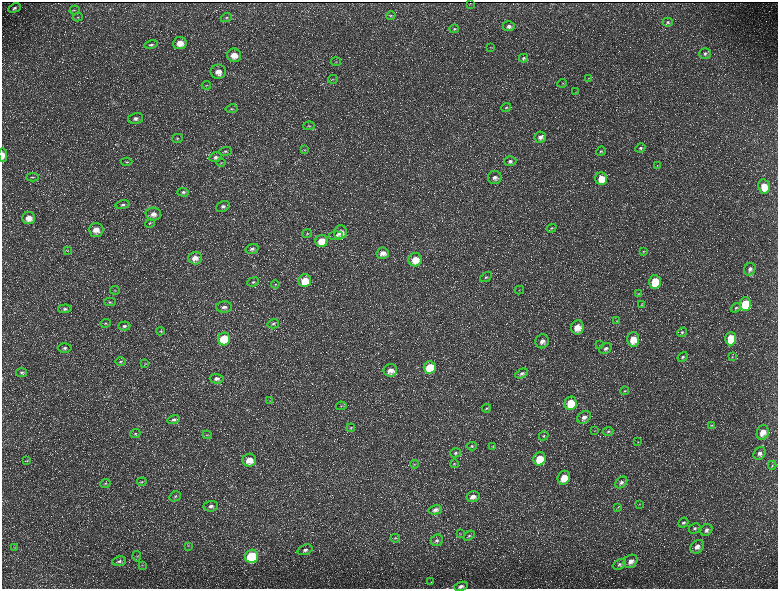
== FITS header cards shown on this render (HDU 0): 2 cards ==
NAXIS1  =                 1552 / length of data axis 1
NAXIS2  =                 1173 / length of data axis 2

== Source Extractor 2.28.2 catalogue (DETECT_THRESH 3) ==
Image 1552 x 1173 px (HDU 0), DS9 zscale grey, zoomed out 1/2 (1 PNG px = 2 x 2 image px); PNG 780 x 591 px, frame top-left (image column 1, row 1173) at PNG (2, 2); each listed source drawn as its Kron ellipse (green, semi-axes under 4 px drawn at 4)
Background 221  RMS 10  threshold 30.2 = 3 sigma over >= 5 px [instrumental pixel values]
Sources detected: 183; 30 cannot appear on this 1/2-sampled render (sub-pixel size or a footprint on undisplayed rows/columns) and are neither listed nor drawn; the other 153 listed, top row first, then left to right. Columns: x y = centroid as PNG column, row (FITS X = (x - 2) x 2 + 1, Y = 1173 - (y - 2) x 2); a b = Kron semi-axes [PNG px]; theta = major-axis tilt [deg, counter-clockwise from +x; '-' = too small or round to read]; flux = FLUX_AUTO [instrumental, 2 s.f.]
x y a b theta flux
470 3 2 1 - 640
15 8 6 4 26 5100
74 10 5 3 - 1900
391 15 5 4 - 2600
78 17 5 3 - 2000
226 18 6 3 25 2500
668 22 5 4 - 3800
509 26 6 5 - 6200
454 29 5 3 - 2400
180 43 7 6 - 24000
151 44 7 4 11 4400
490 47 4 2 - 1200
705 53 5 5 - 5300
234 55 7 6 - 24000
523 58 4 3 - 3400
336 62 5 3 - 2000
218 72 7 7 - 17000
589 78 4 3 - 1600
333 79 5 2 - 1600
562 83 5 3 - 1500
206 85 5 3 - 2400
575 92 3 3 - 1400
506 107 5 3 - 2700
232 109 6 3 10 2300
136 118 8 5 12 7500
309 126 6 3 3 2600
540 137 6 5 - 10000
178 138 5 4 - 3200
640 148 5 4 - 3800
304 150 4 3 - 1600
225 151 6 4 4 3400
601 151 5 4 - 3100
3 155 7 3 -88 11000
216 157 6 4 12 5100
510 161 6 5 - 5900
127 162 6 3 3 2700
221 163 5 3 - 1700
657 165 3 2 - 750
32 177 6 3 4 2500
495 178 7 6 - 9600
601 179 6 6 - 32000
764 186 7 5 -78 37000
183 192 6 4 -4 4100
123 205 7 4 14 4500
223 206 7 5 27 6300
153 214 8 6 -3 14000
29 218 6 6 - 20000
150 223 5 3 - 2000
552 228 5 4 - 2400
96 230 7 7 - 20000
341 232 7 6 - 20000
307 234 5 3 - 2000
336 236 7 4 5 4100
322 241 6 6 - 31000
252 249 7 5 18 6000
67 251 4 2 - 1300
643 252 4 3 - 1500
383 253 6 6 - 15000
195 258 7 6 - 15000
415 260 7 6 - 29000
750 269 6 5 - 8200
486 277 7 3 32 3000
305 281 6 6 - 40000
253 282 6 4 22 3700
655 282 7 6 - 66000
275 284 4 3 - 1900
115 290 5 3 - 2100
519 290 4 3 - 1900
638 294 4 3 - 1700
110 302 5 3 - 2200
745 304 7 5 89 88000
642 305 4 3 - 1600
224 307 8 5 1 8100
736 308 5 4 - 3400
65 309 7 4 3 4400
617 321 4 3 - 1600
106 323 5 4 - 3000
273 324 6 4 17 4200
124 326 6 4 5 4700
577 327 7 6 - 24000
161 331 4 2 - 1600
682 332 5 4 - 3300
224 339 6 6 - 90000
633 339 7 6 - 32000
731 339 7 5 87 73000
542 341 7 6 - 12000
600 345 4 2 - 1100
65 348 7 5 -1 5500
606 349 7 5 34 7100
682 357 5 4 - 4200
732 357 3 3 - 1400
120 362 5 4 - 3100
145 363 3 2 - 1100
430 367 6 6 - 62000
390 370 7 6 - 15000
22 372 5 4 - 3800
522 374 6 4 29 6300
217 379 7 5 -2 8000
624 391 4 3 - 2300
270 401 4 3 - 1500
571 403 7 6 - 52000
341 406 5 3 - 2200
486 408 4 3 - 2200
584 417 7 5 39 11000
174 420 6 4 15 5200
711 425 4 3 - 2200
351 428 4 3 - 1800
594 431 3 2 - 880
608 432 5 4 - 3300
763 432 7 6 - 22000
135 434 5 3 - 2600
207 435 5 2 - 1200
544 436 5 4 - 3200
638 442 3 3 - 1400
472 446 5 4 - 3200
493 446 3 2 - 850
455 453 5 4 - 3600
759 453 7 5 54 8800
539 459 6 6 - 51000
249 460 7 6 - 23000
27 461 3 2 - 1100
415 464 4 3 - 1700
454 464 4 4 - 2100
772 465 4 3 - 1900
564 478 7 6 - 32000
142 482 5 3 - 2300
621 482 7 5 43 6600
105 483 5 4 - 2600
175 496 6 4 31 3900
473 497 6 5 - 12000
639 504 3 3 - 1300
211 506 7 5 5 7500
618 507 3 2 - 1000
435 510 7 4 16 8600
683 523 5 4 - 4100
695 528 6 4 30 4500
706 530 6 5 - 7200
461 534 3 3 - 1600
469 536 6 3 35 3500
395 538 5 3 - 2300
437 540 6 5 - 6100
188 546 4 3 - 1800
697 547 7 6 - 12000
14 548 4 2 - 1300
305 550 8 5 19 6900
137 556 5 3 - 1500
252 556 7 6 - 160000
119 561 7 5 11 5200
631 561 7 6 - 14000
619 564 7 5 28 4700
142 565 4 2 - 1200
431 582 3 2 - 1200
461 586 7 4 16 6800
At the frame edge (FLAGS 8, measured only in part): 2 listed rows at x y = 3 155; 461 586
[30 sub-pixel or undisplayed-footprint detections neither listed nor drawn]